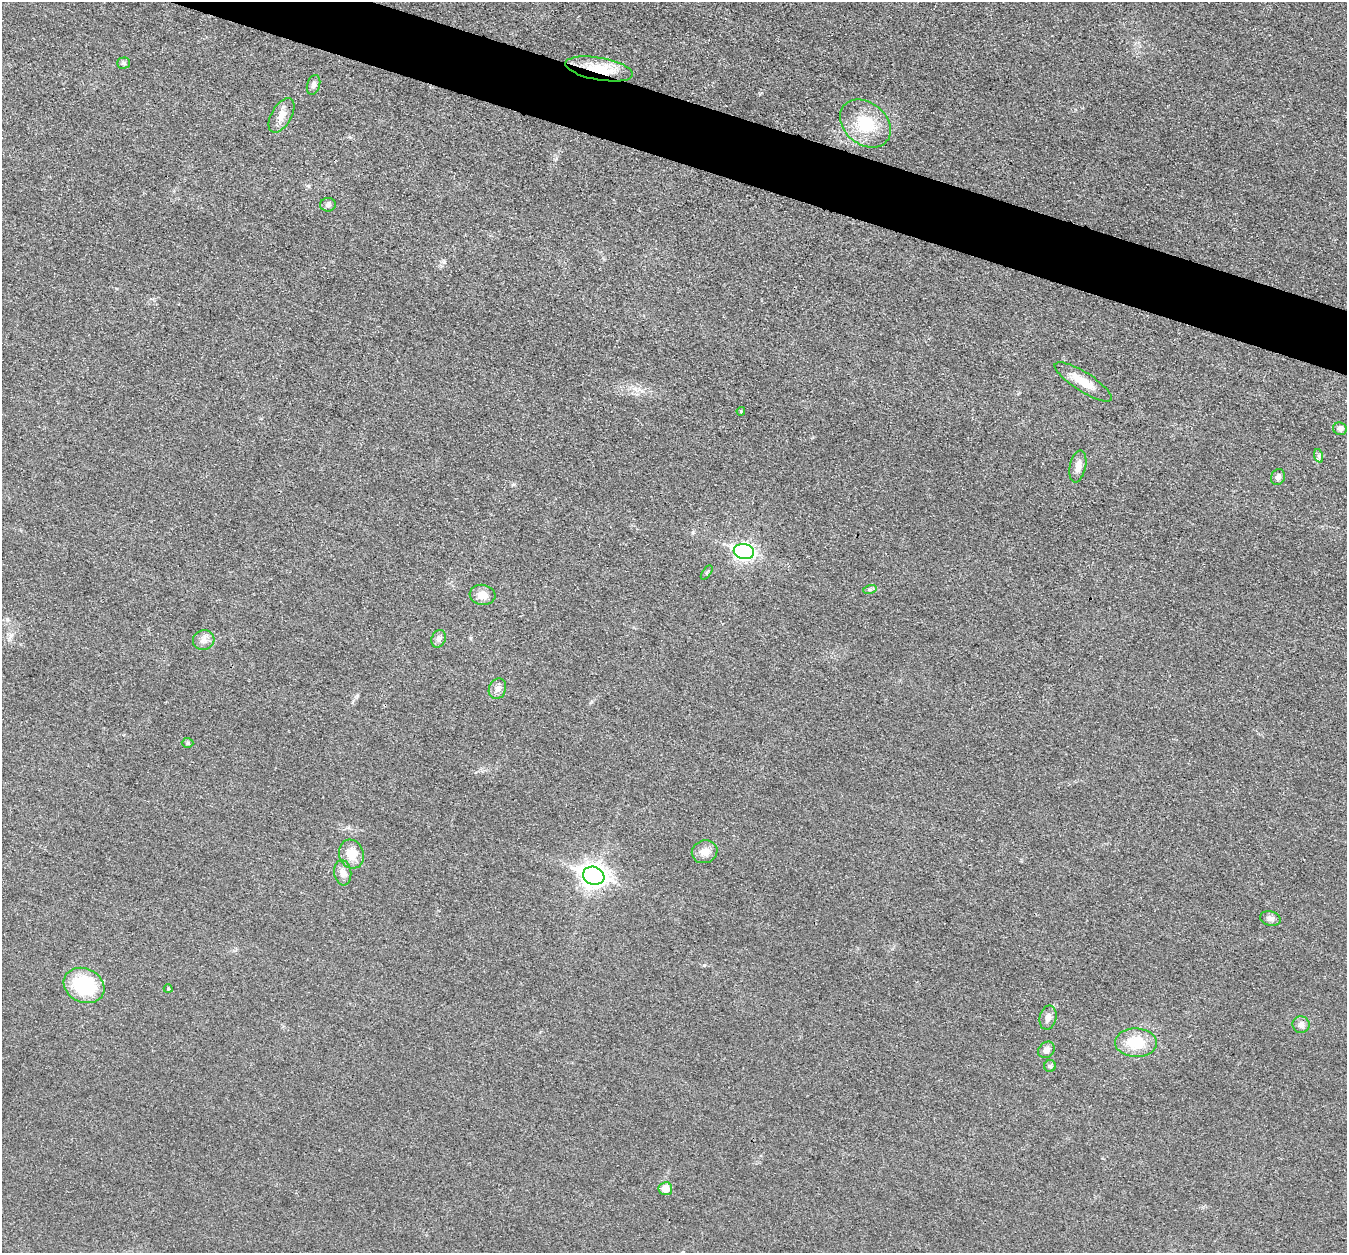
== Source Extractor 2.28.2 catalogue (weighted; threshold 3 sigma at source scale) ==
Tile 11 of 4 x 4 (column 3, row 3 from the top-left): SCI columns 2694-4038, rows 1388-2638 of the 5390 x 5407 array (HDU 1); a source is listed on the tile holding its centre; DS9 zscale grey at full resolution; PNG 1349 x 1255 px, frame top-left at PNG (2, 2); each listed source drawn as its Kron ellipse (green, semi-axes under 4 px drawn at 4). Shown black and unused: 4% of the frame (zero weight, under 3 of 4 exposures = <1% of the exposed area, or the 3 px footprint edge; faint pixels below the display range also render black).
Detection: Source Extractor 2.28.2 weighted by HDU 2 'WHT'; one run over the whole footprint, this tile lists its part. Background 0.0314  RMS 0.0049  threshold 0.0219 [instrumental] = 3 sigma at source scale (4.5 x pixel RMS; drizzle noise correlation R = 1.50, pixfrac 1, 0.05/0.05 arcsec/px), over >= 5 px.
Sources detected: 33; all 33 listed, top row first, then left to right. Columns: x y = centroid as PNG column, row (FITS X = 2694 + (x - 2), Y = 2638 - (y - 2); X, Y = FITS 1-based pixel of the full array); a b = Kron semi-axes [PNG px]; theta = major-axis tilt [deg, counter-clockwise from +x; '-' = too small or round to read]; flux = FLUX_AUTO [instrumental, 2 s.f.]
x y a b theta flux
124 63 6 5 - 0.89
599 69 34 11 -10 16
313 85 10 6 74 1.8
282 115 19 10 61 4.5
865 123 28 21 -39 20
328 205 8 7 - 1.3
1083 382 33 9 -33 9.2
741 411 4 3 - 0.45
1340 429 7 6 - 1.7
1319 456 7 4 -72 0.98
1078 466 16 8 78 3.8
1278 477 8 6 62 1.9
744 551 10 7 -10 150
707 573 8 3 54 0.7
870 589 7 4 17 0.97
482 595 13 10 -8 5.1
438 639 9 7 66 1.9
204 640 11 10 - 3
497 689 10 8 67 2.5
188 743 6 5 - 0.78
705 852 13 11 19 4.6
351 854 15 12 -73 7.1
343 873 13 8 -83 3.1
594 876 11 9 -19 380
1270 919 10 7 -12 1.9
84 985 21 17 -25 30
168 989 4 4 - 0.46
1048 1017 12 8 77 2.8
1301 1025 8 8 - 1.9
1136 1043 21 14 -1 14
1046 1050 9 7 46 2.6
1050 1066 6 6 - 0.88
665 1189 7 6 - 4.7
Overlapping masked pixels (flux is a lower limit): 1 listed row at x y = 599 69
Unlisted compact peaks at least as high as the median listed source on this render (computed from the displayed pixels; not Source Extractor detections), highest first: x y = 704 965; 514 484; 444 262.